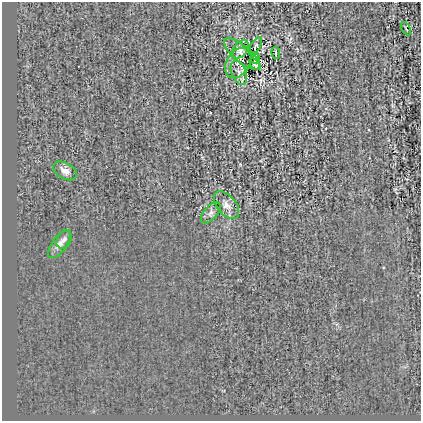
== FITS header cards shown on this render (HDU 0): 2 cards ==
NAXIS1  =                  419
NAXIS2  =                  419

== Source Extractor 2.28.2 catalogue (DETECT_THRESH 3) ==
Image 419 x 419 px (HDU 0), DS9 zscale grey, 1 PNG px = 1 image px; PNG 423 x 423 px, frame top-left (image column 1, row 419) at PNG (2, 2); each listed source drawn as its Kron ellipse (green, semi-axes under 4 px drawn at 4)
Background -4.61e-04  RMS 0.028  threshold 0.0847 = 3 sigma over >= 5 px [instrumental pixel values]
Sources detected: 14; all 14 listed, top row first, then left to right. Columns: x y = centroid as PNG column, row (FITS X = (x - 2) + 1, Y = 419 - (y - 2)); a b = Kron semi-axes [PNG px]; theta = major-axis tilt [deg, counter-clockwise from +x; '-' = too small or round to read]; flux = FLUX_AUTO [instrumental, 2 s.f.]
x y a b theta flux
406 29 7 2 -60 1.9
255 46 10 4 60 2.9
241 49 10 7 54 8.6
276 53 5 2 - 2.4
242 54 23 8 -40 7.2
255 59 4 2 - 1.8
238 63 17 11 54 16
255 64 6 3 -59 3.1
239 73 13 7 -68 10
65 171 13 8 -30 12
226 205 16 9 -51 14
211 213 13 6 47 7.9
64 240 9 7 61 7.7
59 244 16 7 54 13